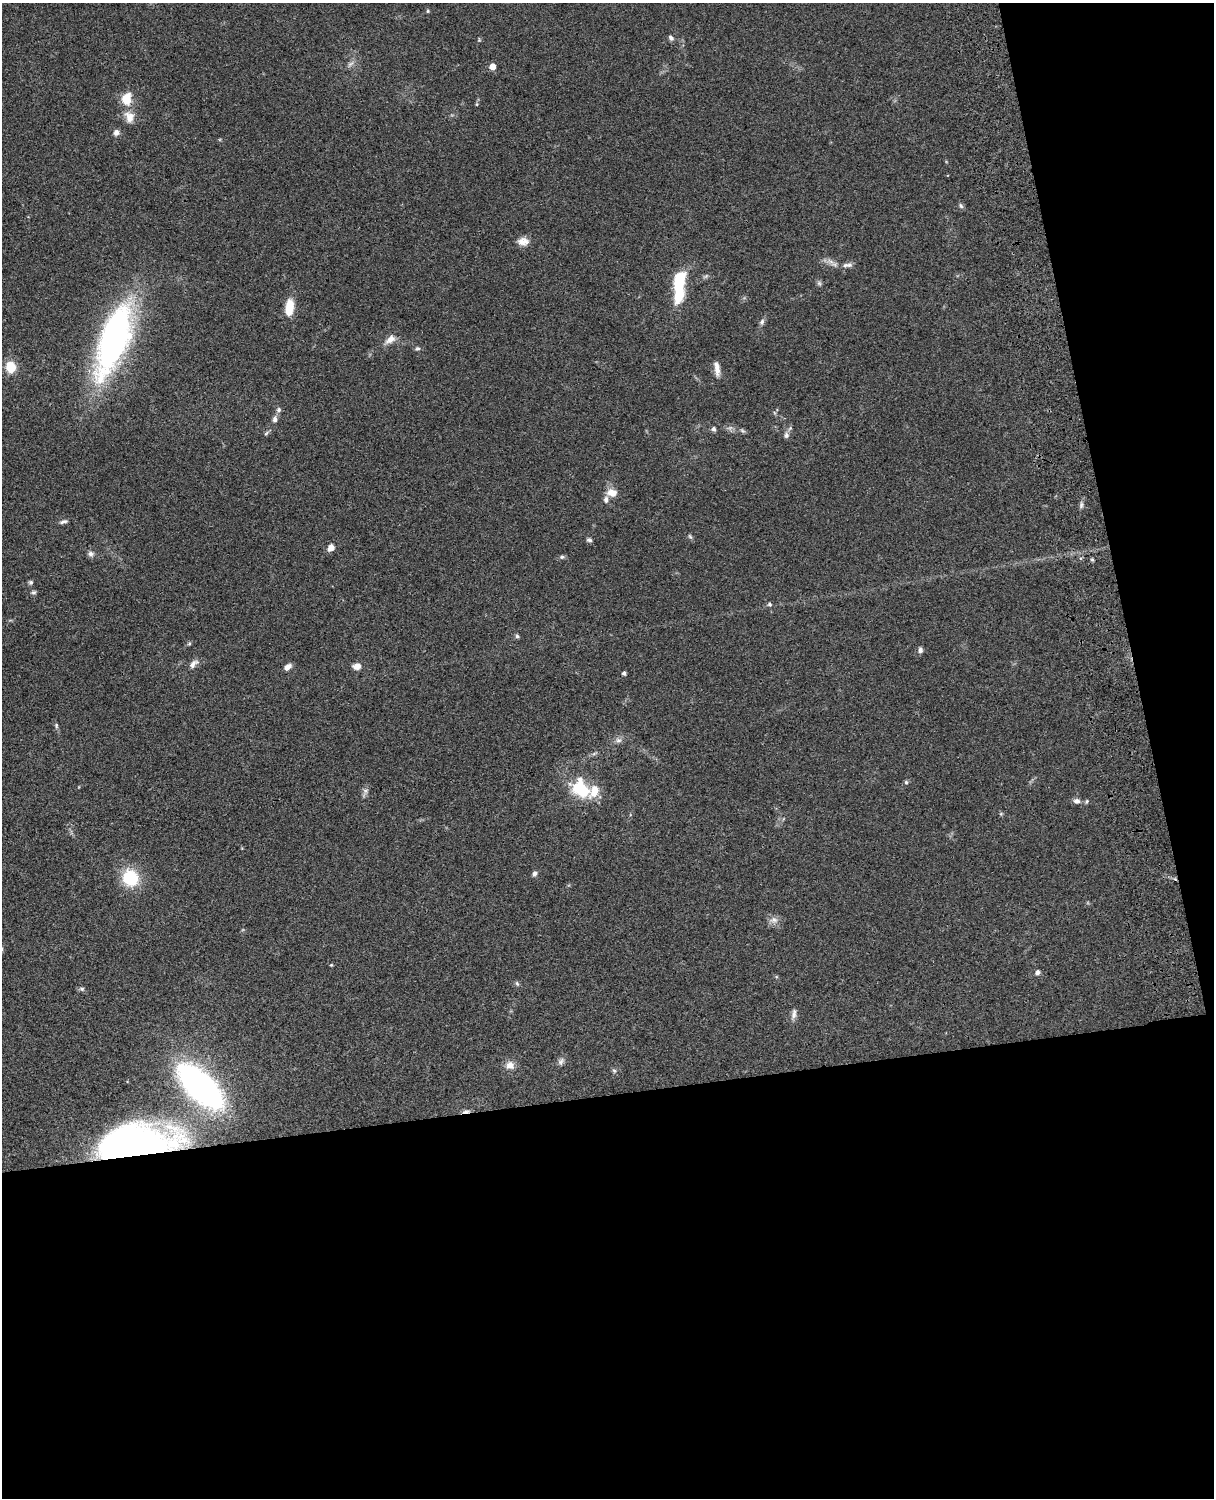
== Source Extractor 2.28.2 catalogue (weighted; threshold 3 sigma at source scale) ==
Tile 12 of 4 x 3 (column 4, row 3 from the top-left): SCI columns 3759-4970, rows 276-1771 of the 5089 x 4926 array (HDU 1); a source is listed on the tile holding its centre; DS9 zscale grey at full resolution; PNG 1216 x 1500 px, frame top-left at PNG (2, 3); no overlay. Shown black and unused: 33% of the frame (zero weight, under 3 of 4 exposures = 6% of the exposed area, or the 3 px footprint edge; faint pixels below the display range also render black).
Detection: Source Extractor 2.28.2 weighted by HDU 2 'WHT'; one run over the whole footprint, this tile lists its part. Background 0.0742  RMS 0.0058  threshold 0.0259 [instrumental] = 3 sigma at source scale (4.5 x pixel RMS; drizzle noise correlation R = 1.50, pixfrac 1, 0.05/0.05 arcsec/px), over >= 5 px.
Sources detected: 70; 2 inside a brighter object's white glare — not listed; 2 inside a brighter listed object's ellipse — not listed separately; the other 66 listed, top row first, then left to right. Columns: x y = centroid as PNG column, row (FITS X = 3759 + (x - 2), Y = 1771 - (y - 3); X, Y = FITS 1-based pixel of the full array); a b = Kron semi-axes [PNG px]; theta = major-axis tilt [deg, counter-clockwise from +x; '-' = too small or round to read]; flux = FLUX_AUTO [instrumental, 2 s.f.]
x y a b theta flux
428 11 5 3 - 0.6
671 38 8 5 -46 1.5
479 40 4 4 - 0.63
350 64 11 4 40 1.8
492 66 5 4 - 7
126 99 16 12 82 10
477 104 6 3 71 0.66
129 117 17 12 -66 6.2
116 132 7 6 - 2.6
961 206 8 5 -71 1.2
523 241 14 10 -2 4.5
847 265 16 6 6 2.9
706 276 9 4 35 1.2
679 280 19 11 74 23
819 283 6 6 - 1.2
289 308 18 8 84 12
762 322 9 6 70 1.7
390 339 15 9 36 4.4
113 340 60 20 71 240
417 348 7 5 13 1.1
11 367 11 9 -83 12
717 368 18 6 -82 4.4
278 410 7 6 - 1.5
275 419 8 6 82 2.1
713 429 6 5 - 1.5
742 431 8 4 -44 1
266 433 8 5 45 1
786 435 9 7 90 2
612 493 14 10 -5 5.4
1081 505 9 5 77 1.5
63 522 11 5 16 1.6
690 537 8 5 -62 1
589 540 8 5 -11 1.2
331 547 9 6 60 3.5
91 554 9 7 -11 1.9
562 557 6 6 - 1.2
1092 560 5 4 - 0.88
31 582 6 6 - 1.1
33 592 7 5 4 1.3
769 604 6 5 - 1.1
517 636 5 5 - 1
920 650 7 6 - 1.8
193 664 14 7 41 3.1
357 666 10 8 9 3.4
288 667 9 6 34 3
624 673 4 4 - 1.6
56 725 7 4 -84 1
618 740 9 6 -14 1.9
906 782 6 5 - 0.92
581 789 25 17 -47 27
1077 801 9 7 -1 2.3
1086 801 6 5 - 0.93
534 873 7 5 78 1.6
130 878 15 14 - 28
774 920 12 9 7 3.3
331 965 4 4 - 0.56
1037 972 6 6 - 1.6
517 983 8 5 -63 1.1
82 989 8 5 -18 1.2
794 1014 15 6 79 2.6
561 1061 11 7 59 2.1
510 1065 11 11 - 4.3
614 1070 7 5 -66 1.1
200 1086 36 16 -44 260
466 1111 11 5 6 1.9
134 1149 48 26 10 290
Overlapping masked pixels (flux is a lower limit): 2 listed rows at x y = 466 1111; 134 1149